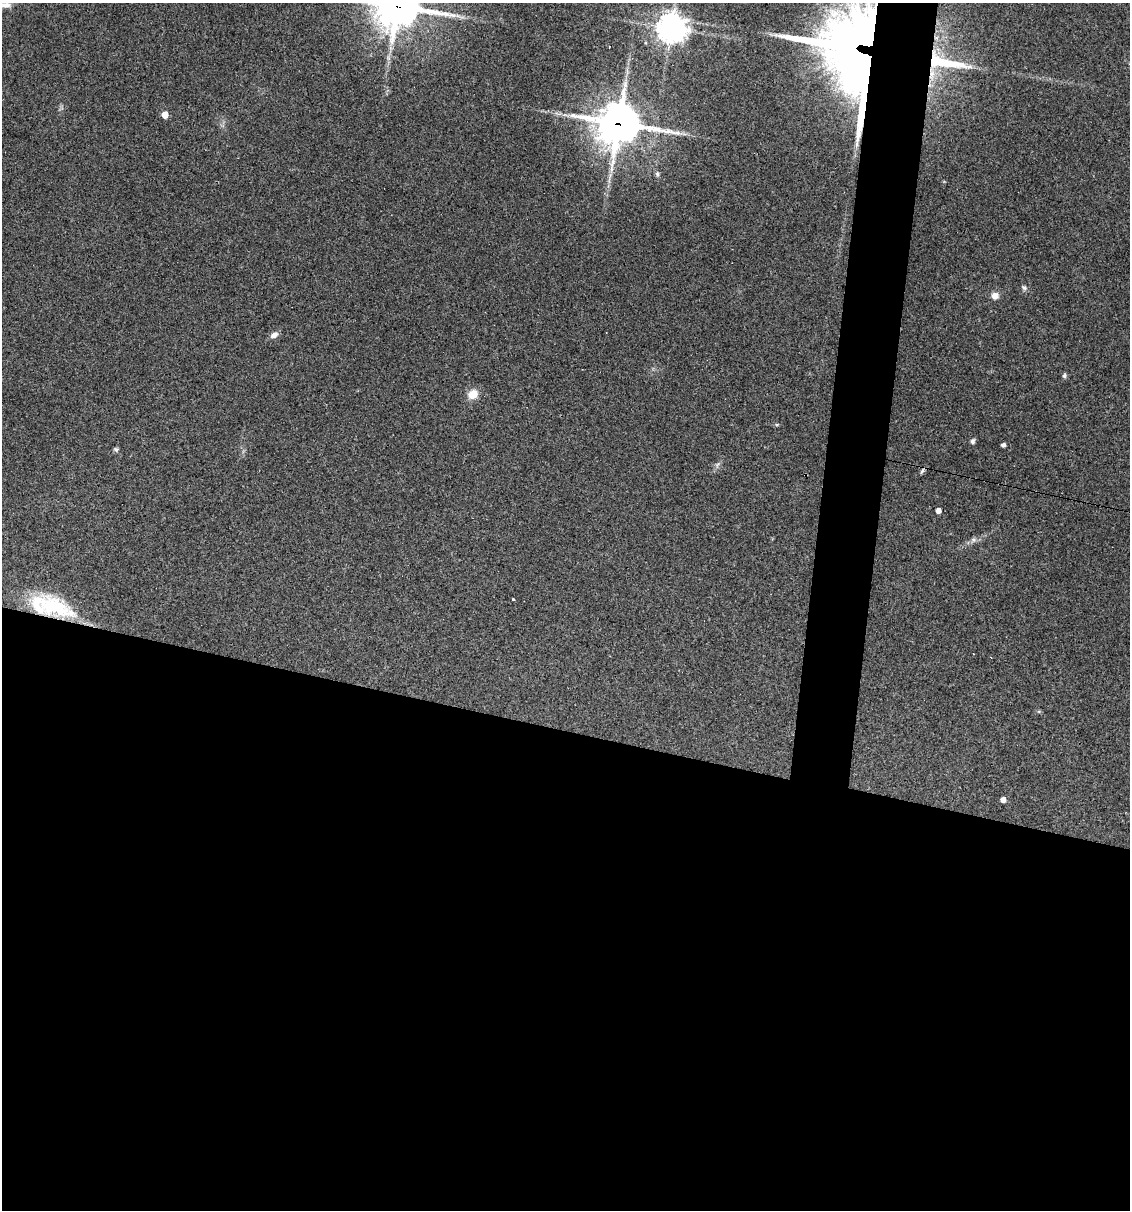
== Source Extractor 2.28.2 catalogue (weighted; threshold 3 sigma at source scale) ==
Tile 14 of 4 x 4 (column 2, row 4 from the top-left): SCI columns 1359-2486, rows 1-1208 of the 4853 x 4831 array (HDU 1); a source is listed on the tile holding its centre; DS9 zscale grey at full resolution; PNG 1132 x 1212 px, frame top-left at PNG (2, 3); no overlay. Shown black and unused: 43% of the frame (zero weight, under 3 of 4 exposures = <1% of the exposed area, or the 3 px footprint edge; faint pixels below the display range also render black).
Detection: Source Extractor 2.28.2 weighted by HDU 2 'WHT'; one run over the whole footprint, this tile lists its part. Background 0.149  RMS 0.0066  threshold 0.0296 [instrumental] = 3 sigma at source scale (4.5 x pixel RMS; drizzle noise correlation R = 1.50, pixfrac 1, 0.05/0.05 arcsec/px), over >= 5 px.
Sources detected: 26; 1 inside a brighter object's white glare — not listed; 1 inside a brighter listed object's ellipse — not listed separately; the other 24 listed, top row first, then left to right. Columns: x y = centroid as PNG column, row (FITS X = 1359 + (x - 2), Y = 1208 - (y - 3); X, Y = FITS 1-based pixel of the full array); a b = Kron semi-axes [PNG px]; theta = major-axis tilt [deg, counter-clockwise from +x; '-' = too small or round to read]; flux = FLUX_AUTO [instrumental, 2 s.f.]
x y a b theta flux
5 5 15 7 -3 4.1
397 6 16 14 -3 1900
672 28 9 9 - 830
609 47 2 2 - 0.45
864 58 75 53 -39 1200
944 62 55 12 -11 40
932 73 18 7 -88 8.5
165 115 5 4 - 13
619 123 16 15 - 1800
657 174 7 5 -76 1.5
1024 287 8 6 -39 1.6
995 296 8 8 - 4.2
274 335 9 6 34 3.5
1064 376 6 5 - 1.4
473 394 10 9 - 9.2
973 441 7 5 82 1.8
1003 445 4 4 - 2.2
116 449 6 5 - 1.3
922 471 8 4 54 1.3
938 511 4 4 - 4.4
973 540 7 6 - 1.8
513 599 3 3 - 1.1
53 606 53 24 -24 50
1003 800 4 4 - 4.9
Overlapping masked pixels (flux is a lower limit): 6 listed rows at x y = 397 6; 864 58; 944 62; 932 73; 619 123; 53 606
Isophote crosses this tile's border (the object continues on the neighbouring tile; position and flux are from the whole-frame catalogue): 2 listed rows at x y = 5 5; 397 6